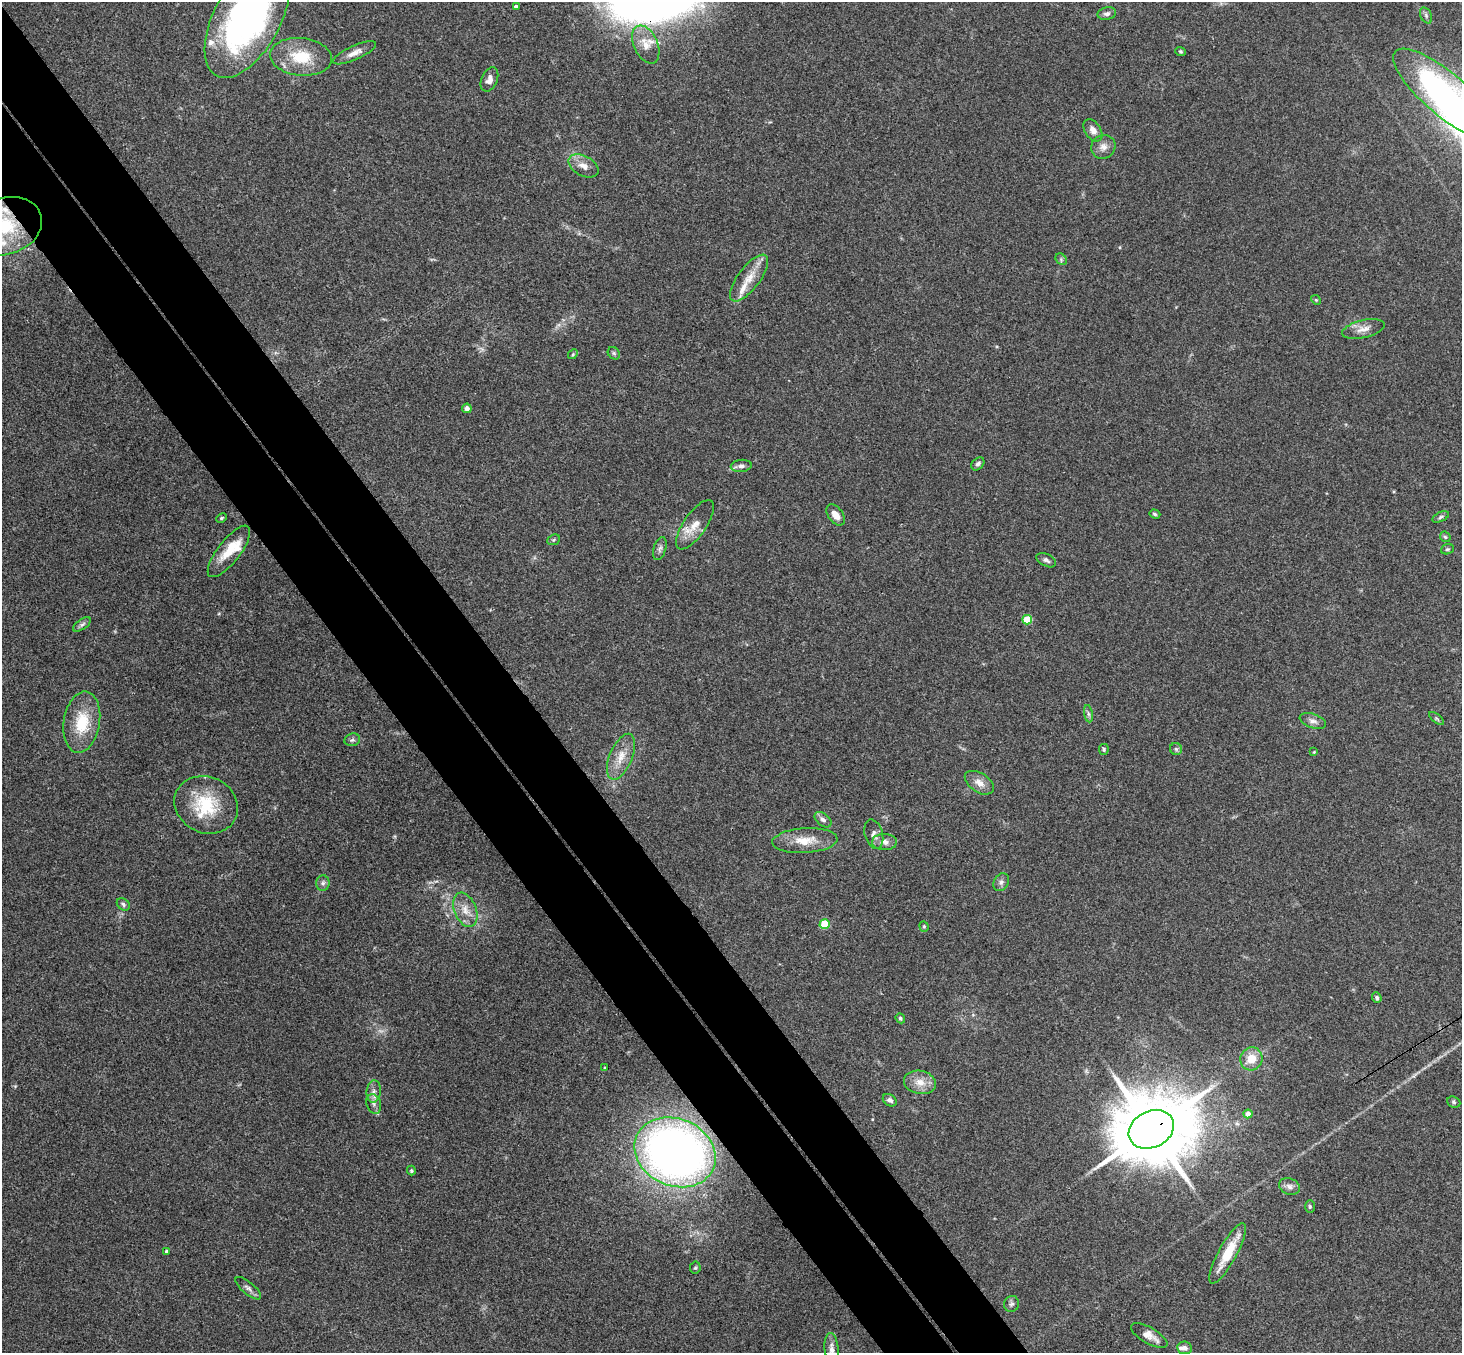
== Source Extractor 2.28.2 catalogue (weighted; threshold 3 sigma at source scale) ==
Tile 11 of 4 x 4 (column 3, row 3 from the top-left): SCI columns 2976-4435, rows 1682-3032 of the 5947 x 5928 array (HDU 1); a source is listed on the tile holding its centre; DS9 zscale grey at full resolution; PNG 1464 x 1355 px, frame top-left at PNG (2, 2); each listed source drawn as its Kron ellipse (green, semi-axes under 4 px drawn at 4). Shown black and unused: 9% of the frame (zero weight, under 3 of 4 exposures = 6% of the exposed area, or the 3 px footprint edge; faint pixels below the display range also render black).
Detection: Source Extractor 2.28.2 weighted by HDU 2 'WHT'; one run over the whole footprint, this tile lists its part. Background 0.18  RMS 0.0079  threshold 0.0357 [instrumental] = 3 sigma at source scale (4.5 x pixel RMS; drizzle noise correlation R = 1.50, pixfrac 1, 0.05/0.05 arcsec/px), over >= 5 px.
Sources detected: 88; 1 too faint to see at this stretch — neither listed nor drawn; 7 inside a brighter listed object's ellipse — not listed separately; the other 80 listed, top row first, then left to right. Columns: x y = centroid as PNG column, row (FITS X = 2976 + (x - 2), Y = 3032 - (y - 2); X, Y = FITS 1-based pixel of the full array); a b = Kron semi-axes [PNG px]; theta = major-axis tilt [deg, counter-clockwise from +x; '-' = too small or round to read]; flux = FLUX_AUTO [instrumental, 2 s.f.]
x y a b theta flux
516 7 4 4 - 2.3
1107 14 9 6 12 2.9
1426 15 8 5 -64 2.1
247 18 65 33 62 280
646 45 20 12 -66 11
1181 51 5 4 - 1.1
355 53 23 7 24 6.8
301 57 31 19 -6 30
489 79 13 8 67 5.1
1446 95 66 21 -40 210
1093 130 12 8 -56 5.1
1103 147 12 11 - 5.7
583 166 16 10 -28 7.3
5 226 38 28 17 66
1061 259 6 5 - 1.5
749 278 28 11 53 14
1316 300 5 4 - 0.94
1363 329 22 8 13 7.4
614 353 7 5 -46 1.5
573 354 5 4 - 0.95
467 408 4 4 - 3.7
978 464 7 5 44 2.3
741 466 10 6 5 3.2
1155 514 6 4 -19 1.3
836 515 12 7 -53 7.3
1441 517 9 4 25 1.8
221 518 5 3 - 1.1
695 525 29 11 55 12
1445 537 6 4 -44 1.1
554 540 7 5 22 1.2
660 548 12 6 73 2.5
1447 549 6 5 - 1.3
229 551 31 11 52 18
1046 560 10 6 -27 2.5
1027 620 5 4 - 29
82 624 10 5 34 2.2
1088 714 9 4 -81 1.9
1437 718 9 4 -39 1.4
1313 721 14 7 -18 4.1
82 722 31 18 81 30
352 740 8 6 17 1.9
1104 749 5 5 - 1.3
1176 749 6 6 - 1.5
1314 752 4 3 - 0.7
621 757 24 11 67 13
979 783 16 9 -33 7.1
206 805 32 28 -26 41
823 820 9 6 -39 3
874 834 15 9 -74 4.4
805 841 32 12 4 17
885 842 12 8 -2 4.5
1001 882 9 7 60 2.8
323 883 8 6 88 2.5
123 904 7 5 -40 1.9
465 910 18 11 -69 10
825 924 5 5 - 32
924 926 5 4 - 1.1
1377 998 5 4 - 1.9
900 1018 5 4 - 1.5
1251 1059 12 11 - 15
605 1068 3 3 - 0.79
920 1082 16 11 -11 9.9
374 1091 11 7 84 3.9
890 1100 7 5 -35 2.8
1454 1102 7 5 -23 1.5
374 1104 10 7 -69 3.4
1248 1114 4 4 - 5.7
1151 1129 24 18 26 10000
675 1152 42 33 -24 530
411 1171 5 3 - 0.97
1289 1186 11 8 -22 3.8
1310 1207 6 5 - 1.3
167 1251 4 4 - 1.7
1228 1253 34 9 61 25
695 1268 6 5 - 1.3
248 1288 16 6 -40 3
1012 1304 8 7 - 2.2
1149 1336 20 8 -30 7.3
1185 1348 7 6 - 3.2
832 1349 16 7 -84 4.5
Overlapping masked pixels (flux is a lower limit): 2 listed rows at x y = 5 226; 1151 1129
Isophote crosses this tile's border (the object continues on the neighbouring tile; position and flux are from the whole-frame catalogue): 4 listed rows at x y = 247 18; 1446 95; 5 226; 832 1349